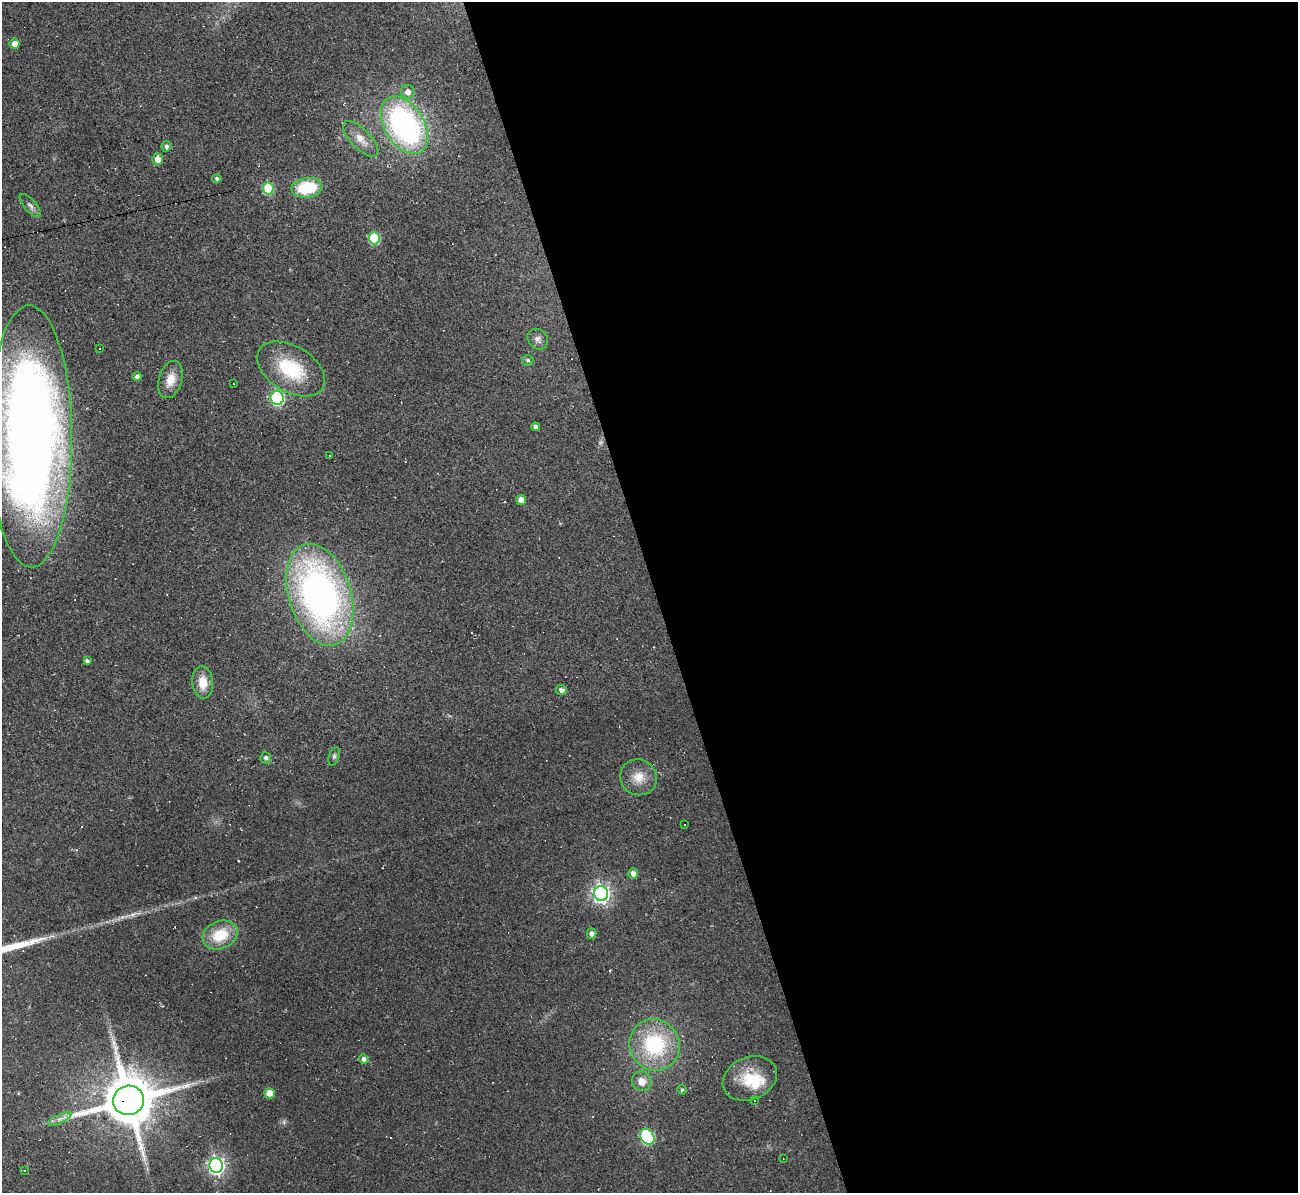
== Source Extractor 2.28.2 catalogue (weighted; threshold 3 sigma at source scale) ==
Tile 8 of 4 x 4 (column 4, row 2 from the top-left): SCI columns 3890-5185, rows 2524-3714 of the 5185 x 5166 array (HDU 1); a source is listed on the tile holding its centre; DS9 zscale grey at full resolution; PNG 1300 x 1195 px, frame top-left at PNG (2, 2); each listed source drawn as its Kron ellipse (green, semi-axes under 4 px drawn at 4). Shown black and unused: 50% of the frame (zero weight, under 2 of 3 exposures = <1% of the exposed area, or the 3 px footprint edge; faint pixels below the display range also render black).
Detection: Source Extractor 2.28.2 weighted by HDU 2 'WHT'; one run over the whole footprint, this tile lists its part. Background 0.105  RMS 0.013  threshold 0.0569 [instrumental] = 3 sigma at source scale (4.5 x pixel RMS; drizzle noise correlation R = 1.50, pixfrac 1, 0.05/0.05 arcsec/px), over >= 5 px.
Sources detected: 64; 2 too faint to see at this stretch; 12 cosmic-ray / hot-pixel residue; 1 long thin detection or spike segment (spike, bleed or trail) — neither listed nor drawn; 1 inside a brighter listed object's ellipse — not listed separately; the other 48 listed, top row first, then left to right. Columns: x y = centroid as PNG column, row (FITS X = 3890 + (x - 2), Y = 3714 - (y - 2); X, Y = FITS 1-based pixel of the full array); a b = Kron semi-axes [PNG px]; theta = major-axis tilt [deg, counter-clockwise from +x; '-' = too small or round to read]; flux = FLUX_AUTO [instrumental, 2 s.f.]
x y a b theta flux
15 44 5 5 - 11
408 92 7 6 - 7.6
404 125 32 19 -59 300
361 139 23 9 -46 16
166 146 5 5 - 3.3
158 159 5 5 - 11
217 179 4 4 - 3.3
268 188 6 5 - 68
307 188 15 10 7 60
30 206 14 6 -49 5.4
374 238 6 5 - 87
538 339 11 9 -47 6.6
100 348 2 2 - 0.86
528 360 5 5 - 2.7
291 369 37 23 -31 74
137 377 5 4 - 4.2
170 380 19 11 73 18
233 384 3 2 - 1.2
277 398 7 6 - 200
536 427 4 4 - 4.2
30 436 131 42 -90 1900
330 455 3 2 - 0.98
521 500 5 5 - 11
320 595 52 31 -73 530
87 661 4 4 - 3.6
203 682 16 10 -86 20
561 690 5 5 - 5.3
334 756 9 5 72 2.9
266 758 5 5 - 3.9
638 777 18 17 - 21
684 824 3 3 - 1.6
633 873 5 4 - 6.5
601 894 7 7 - 490
592 933 5 5 - 5.2
220 935 18 13 24 42
655 1045 26 25 - 110
364 1059 5 4 - 4.5
750 1078 28 21 23 43
642 1081 10 9 - 13
682 1090 5 4 - 2
270 1093 5 5 - 18
129 1100 15 14 - 7300
755 1100 3 3 - 1.2
60 1119 13 4 25 5.1
647 1137 8 6 -51 170
783 1159 3 2 - 0.72
216 1166 7 7 - 480
24 1171 3 3 - 7.1
Overlapping masked pixels (flux is a lower limit): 1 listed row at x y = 129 1100
Isophote crosses this tile's border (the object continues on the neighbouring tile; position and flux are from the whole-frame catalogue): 1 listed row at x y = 30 436